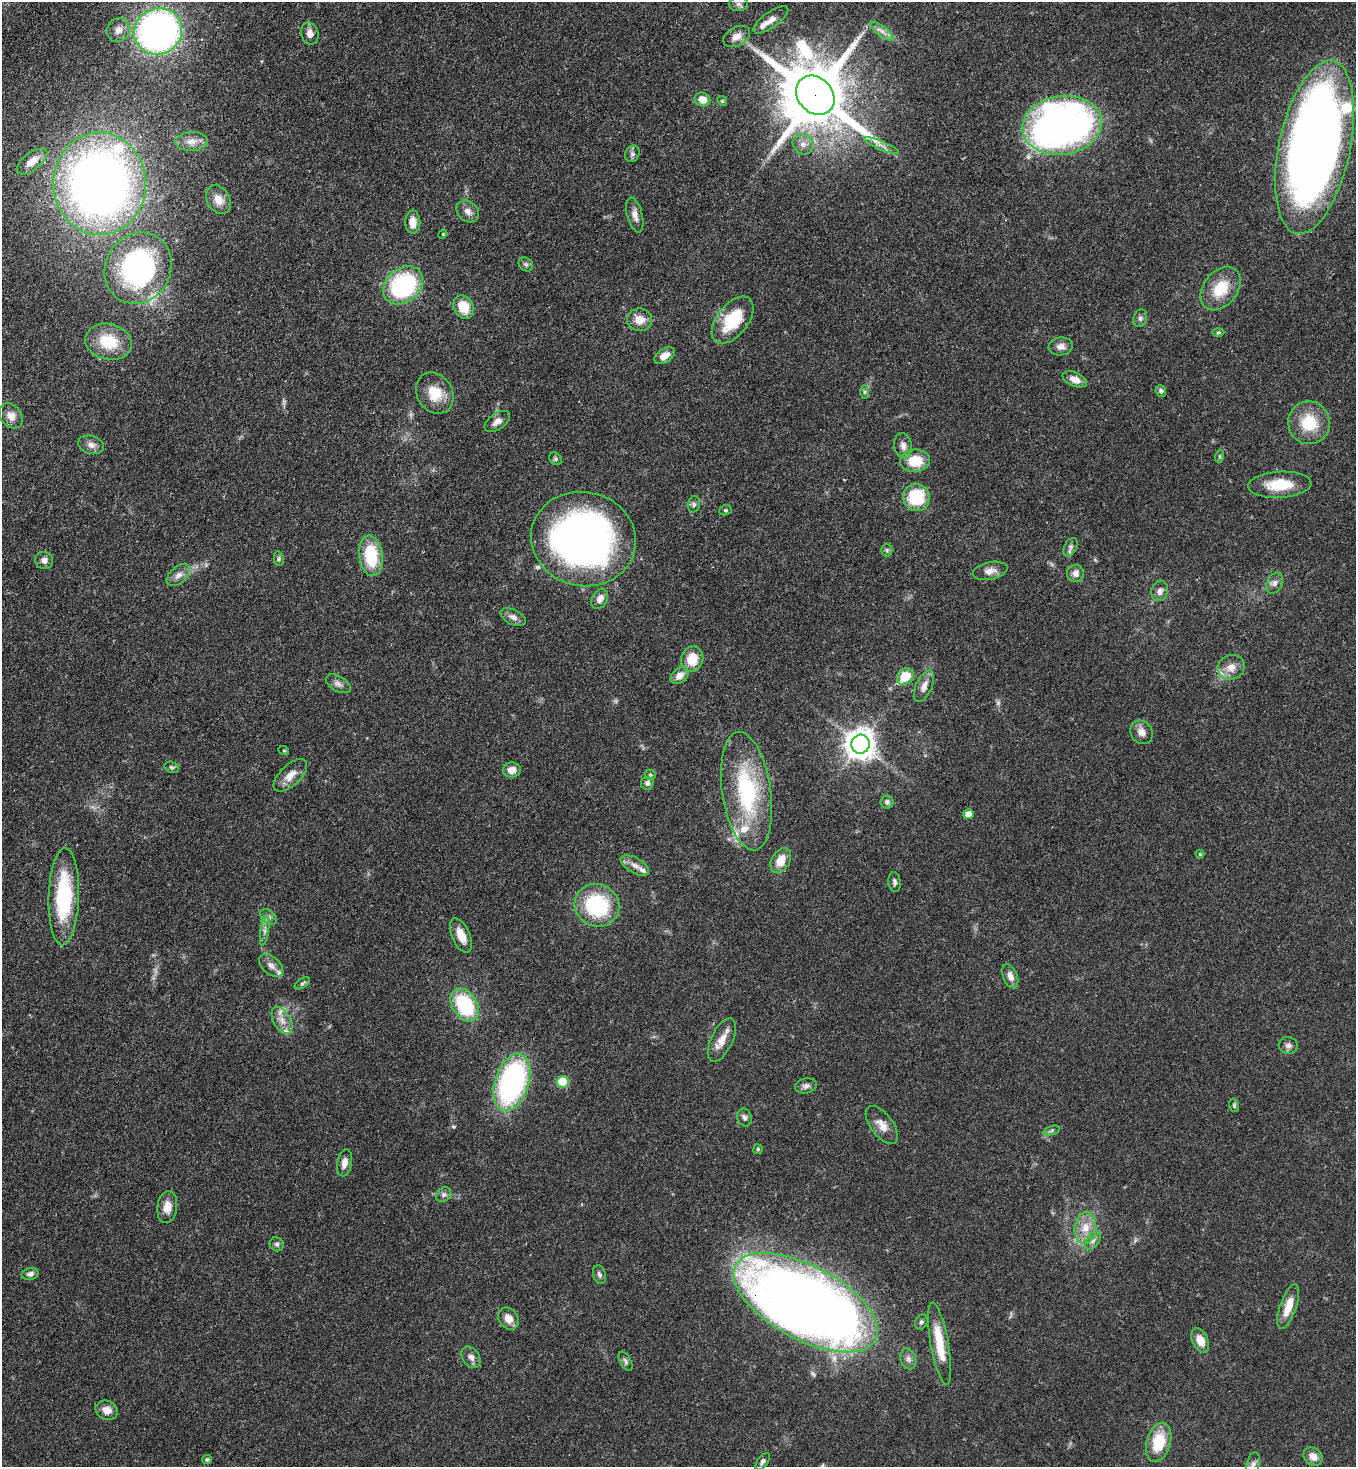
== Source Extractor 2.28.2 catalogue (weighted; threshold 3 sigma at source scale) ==
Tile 11 of 4 x 4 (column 3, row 3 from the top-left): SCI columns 3070-4423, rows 1526-2990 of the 6001 x 5979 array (HDU 1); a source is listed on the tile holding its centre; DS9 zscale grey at full resolution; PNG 1358 x 1469 px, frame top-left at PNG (2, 2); each listed source drawn as its Kron ellipse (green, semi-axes under 4 px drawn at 4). Shown black and unused: <1% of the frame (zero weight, under 3 of 4 exposures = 7% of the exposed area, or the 3 px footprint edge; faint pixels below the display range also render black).
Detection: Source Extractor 2.28.2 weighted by HDU 2 'WHT'; one run over the whole footprint, this tile lists its part. Background 0.0679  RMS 0.0035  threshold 0.0158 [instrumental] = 3 sigma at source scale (4.5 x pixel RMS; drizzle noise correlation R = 1.50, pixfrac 1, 0.05/0.05 arcsec/px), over >= 5 px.
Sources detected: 138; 1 too faint to see at this stretch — neither listed nor drawn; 9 inside a brighter listed object's ellipse — not listed separately; the other 128 listed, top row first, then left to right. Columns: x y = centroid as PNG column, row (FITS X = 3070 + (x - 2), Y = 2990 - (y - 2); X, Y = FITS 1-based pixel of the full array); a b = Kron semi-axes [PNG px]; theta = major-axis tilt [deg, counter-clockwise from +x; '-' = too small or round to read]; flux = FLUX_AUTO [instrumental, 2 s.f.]
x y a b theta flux
738 4 9 7 -1 1.4
771 20 20 8 36 3
118 30 12 11 - 2.7
158 31 24 23 - 170
882 31 14 5 -37 1.9
310 33 11 8 -77 2.6
737 36 14 9 29 3.2
815 95 21 17 -48 3600
702 99 8 6 -21 3.9
722 101 5 4 - 0.46
1062 125 40 29 8 200
191 141 16 9 2 3.1
803 144 11 9 -45 2.5
881 145 19 3 -23 1.8
1315 147 88 35 78 410
632 154 8 7 - 1.1
32 161 18 8 37 4
100 184 51 46 90 260
218 200 15 11 -60 3.7
468 211 12 10 -43 2.1
635 215 18 7 -76 2.7
413 222 11 7 -90 3.7
443 234 5 3 - 0.31
526 264 8 6 -44 0.93
138 268 37 32 58 76
403 285 22 16 40 44
1221 289 24 17 53 11
464 307 12 9 -61 8.2
1140 318 9 6 72 1.2
640 320 12 11 - 4
733 320 27 15 52 16
1218 332 6 4 2 0.54
108 342 23 18 -13 13
1061 346 12 9 8 2.1
665 356 11 7 33 3.1
1075 379 13 7 -22 3.1
1161 391 6 5 - 0.95
864 392 7 4 90 0.63
435 393 22 17 -58 9
11 416 14 10 -51 3.4
497 421 14 8 35 2.4
1309 423 21 21 - 13
91 445 13 9 -16 2
903 446 13 9 -78 2.2
1220 456 6 4 72 0.49
555 459 7 5 -47 0.71
915 461 15 11 7 9.7
1280 485 32 13 3 11
916 497 14 13 - 19
694 504 8 6 76 0.97
725 510 6 5 - 0.55
583 539 53 47 -12 190
1070 547 10 6 63 1.2
887 550 6 6 - 0.7
371 556 20 11 -83 17
279 559 7 5 -85 0.75
44 560 9 8 - 1.8
990 571 17 8 12 2.7
1075 573 9 8 - 2.1
178 575 14 8 41 2.3
1275 583 11 7 66 1.7
1160 591 10 8 74 1.9
600 599 11 7 62 2.4
513 617 14 7 -25 2.1
692 659 13 11 75 7.6
1231 667 14 12 22 3.9
679 676 10 7 37 2.8
905 676 9 7 46 8.6
338 684 13 7 -29 1.8
924 686 17 8 66 2.9
1141 732 12 10 -58 2.7
860 744 9 9 - 550
284 751 5 3 - 0.31
172 767 7 5 -14 0.76
512 770 9 7 8 3.1
290 775 21 10 43 4.2
650 775 5 5 - 0.51
647 783 6 6 - 1.2
746 791 60 24 -82 39
887 802 6 6 - 1.2
968 814 5 5 - 4.3
1200 854 4 4 - 0.44
781 861 13 9 58 5.3
635 865 15 7 -30 2.5
894 882 10 6 -84 1
64 896 49 15 88 30
597 905 23 21 -25 31
268 917 9 6 -41 1.3
265 930 15 4 81 1.4
461 935 18 9 -67 5.2
271 965 14 8 -41 2.2
1010 976 13 7 -68 2.3
302 983 9 4 33 0.72
465 1005 18 12 -57 27
282 1021 15 8 -60 3.1
722 1040 23 11 65 4.6
1288 1045 9 8 - 1.4
512 1082 29 17 71 82
563 1082 6 5 - 19
806 1086 11 7 13 1.4
1234 1105 7 5 -77 0.59
745 1117 9 7 -72 1.2
882 1125 22 11 -52 3.9
1052 1130 8 3 19 0.6
758 1149 4 4 - 0.43
344 1163 13 7 79 2.4
443 1195 8 6 43 1.1
167 1207 16 10 81 3.8
1085 1228 16 10 83 5.2
1093 1241 10 6 52 1.4
277 1244 7 6 - 0.93
30 1274 8 6 11 1.2
599 1275 9 6 -72 1.1
806 1303 79 37 -28 520
1288 1307 23 8 71 6.3
508 1319 12 9 -53 3.1
921 1322 8 6 62 0.91
1200 1340 13 8 -65 4.3
940 1344 42 9 -80 12
471 1357 12 8 -53 1.8
908 1359 11 7 -71 1.6
626 1361 10 5 -61 0.94
107 1410 11 9 -24 3
1159 1442 20 12 73 13
1313 1456 10 8 -41 3
207 1460 5 4 - 0.77
763 1462 10 5 54 1
1253 1465 13 6 76 1.6
Overlapping masked pixels (flux is a lower limit): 3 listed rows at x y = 815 95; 138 268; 806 1303
Isophote crosses this tile's border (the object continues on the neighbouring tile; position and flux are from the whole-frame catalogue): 1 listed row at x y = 1253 1465